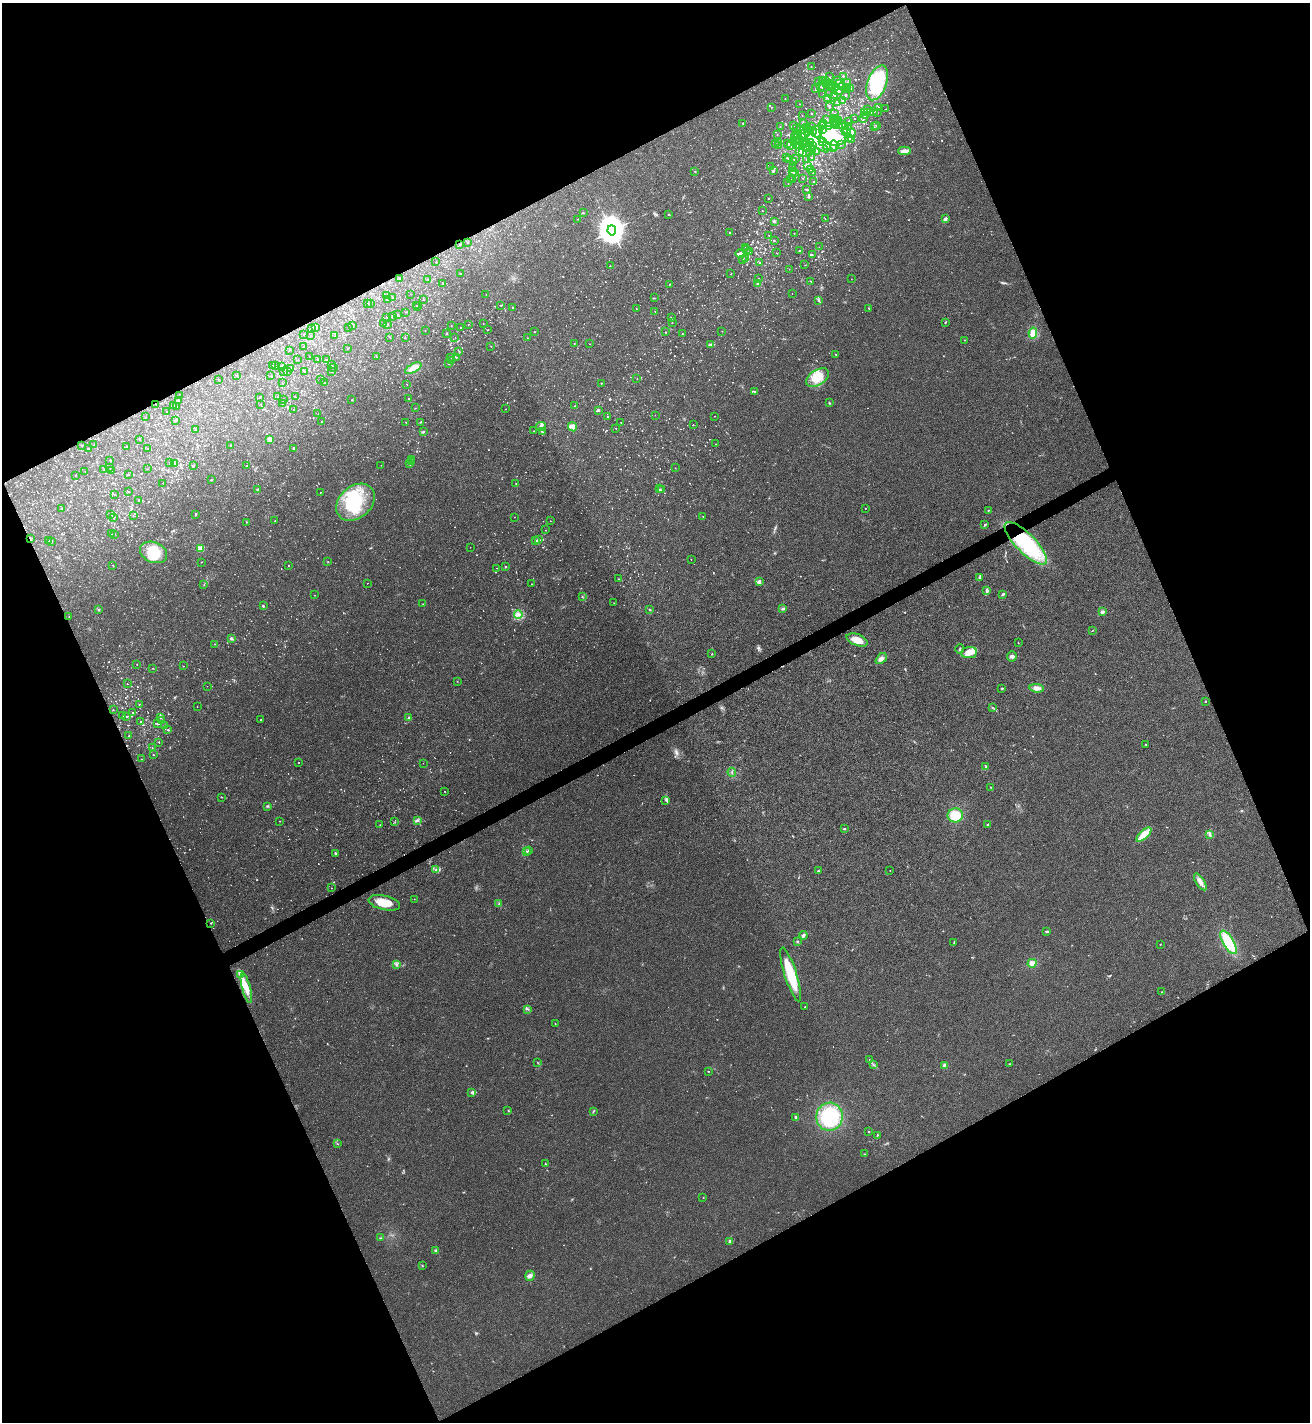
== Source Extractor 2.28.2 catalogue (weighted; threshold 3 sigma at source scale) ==
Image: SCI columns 155-5383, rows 3-5681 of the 5671 x 5681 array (HDU 1 of 3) = the unmasked area's bounding box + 8 px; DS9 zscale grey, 4 x 4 block average (1 PNG px = mean of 4 x 4 image px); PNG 1312 x 1424 px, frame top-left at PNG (2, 3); each listed source drawn as its Kron ellipse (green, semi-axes under 4 px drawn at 4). Shown black and unused: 45% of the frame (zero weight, under 3 of 4 exposures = <1% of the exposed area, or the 3 px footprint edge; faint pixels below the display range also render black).
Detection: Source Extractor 2.28.2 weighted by HDU 2 'WHT'. Background 0.0189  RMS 0.005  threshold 0.0226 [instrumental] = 3 sigma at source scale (4.5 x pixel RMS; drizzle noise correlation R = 1.50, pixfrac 1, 0.05/0.05 arcsec/px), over >= 5 px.
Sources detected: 1456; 26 too faint to see at this stretch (4 x 4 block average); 25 inside a brighter object's white glare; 14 cosmic-ray / hot-pixel residue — neither listed nor drawn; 78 coinciding with a brighter row at this scale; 56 inside a brighter listed object's ellipse — not listed separately; of the other 1257, all 500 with FLUX_AUTO >= 1.02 (the completeness limit of this list) listed and drawn (757 fainter detections not listed), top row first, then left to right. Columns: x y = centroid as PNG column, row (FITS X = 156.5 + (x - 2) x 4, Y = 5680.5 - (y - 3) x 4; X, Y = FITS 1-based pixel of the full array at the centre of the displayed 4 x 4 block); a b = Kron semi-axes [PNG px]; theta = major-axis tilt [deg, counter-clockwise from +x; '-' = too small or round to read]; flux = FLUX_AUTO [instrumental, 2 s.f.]
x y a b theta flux
811 67 2 2 - 1
843 76 2 2 - 3.2
830 77 2 2 - 1.2
826 80 3 2 - 4.2
837 80 2 2 - 1.3
823 81 2 2 - 6.7
819 82 2 2 - 1.4
840 83 3 2 - 18
847 83 2 2 - 5
877 83 18 9 70 190
827 84 3 3 - 4.6
829 85 2 2 - 1.6
832 85 2 2 - 5.5
821 86 2 2 - 1.3
842 86 4 3 - 15
832 87 2 2 - 3.2
835 87 2 2 - 1.6
847 87 2 2 - 1.3
850 88 3 2 - 3.6
816 89 2 2 - 5.2
848 89 2 2 - 4.2
838 91 3 2 - 3.5
830 94 2 2 - 1.3
823 95 2 2 - 1.8
845 95 2 2 - 3
835 96 2 2 - 4.2
828 98 3 2 - 2
834 98 3 2 - 1.8
785 99 2 2 - 1.7
843 101 3 2 - 8.2
838 102 2 2 - 2.9
799 104 2 2 - 1.3
771 107 2 2 - 1.4
830 107 2 2 - 3.1
879 108 2 2 - 5
886 109 2 2 - 2.2
868 110 2 2 - 2.4
865 112 3 3 - 4.6
870 112 2 2 - 12
874 112 2 2 - 1.1
877 112 2 2 - 1.8
811 113 2 2 - 1.6
835 113 2 2 - 2.7
802 115 2 2 - 1.1
866 116 3 2 - 3.8
854 118 2 2 - 1.1
826 119 2 2 - 2
835 119 2 2 - 4.2
864 119 3 2 - 1.8
839 120 3 2 - 6.2
836 122 4 2 - 4.4
849 122 2 2 - 3.5
742 123 2 2 - 2.5
803 123 2 2 - 1.6
824 123 2 2 - 1.7
823 125 2 2 - 2.7
843 125 2 2 - 1.9
877 125 2 2 - 1.5
780 126 2 2 - 1.4
793 126 2 2 - 1.6
828 126 4 2 - 4.7
837 126 2 2 - 2.5
840 126 2 2 - 1
846 126 2 2 - 1.5
811 127 2 2 - 1.1
848 127 2 2 - 1.3
874 127 2 2 - 1.1
797 128 2 2 - 2.4
807 128 2 2 - 3.7
801 129 2 2 - 4
804 130 2 2 - 3.9
822 130 3 2 - 2.1
811 131 2 2 - 2
846 131 4 3 - 20
813 132 3 2 - 4.1
817 132 6 2 85 14
808 133 4 2 - 8.6
851 133 5 4 - 20
797 134 2 2 - 1.7
777 135 2 2 - 1.1
803 135 5 3 - 12
795 136 2 2 - 2.2
834 136 13 9 -14 100
795 138 2 2 - 3.7
848 138 3 2 - 4.9
800 139 3 2 - 2.8
851 140 2 2 - 1.7
803 141 3 3 - 6
823 141 2 2 - 2.7
779 142 2 2 - 1.5
798 142 2 2 - 2.8
807 142 3 2 - 4.5
788 143 2 2 - 1.5
810 143 2 2 - 3.3
816 143 15 4 -39 27
775 144 2 2 - 1.2
779 145 2 2 - 2.4
800 145 2 2 - 2.3
805 145 2 2 - 55
827 145 2 2 - 1.1
834 145 5 2 - 5.5
841 145 2 2 - 1.5
790 146 2 2 - 2.3
796 146 2 2 - 3.5
812 146 4 2 - 5.5
807 148 3 2 - 4.9
833 148 2 2 - 2.4
812 149 2 2 - 2.2
800 151 2 2 - 22
817 151 2 2 - 1.4
905 151 6 3 2 16
802 152 3 2 - 3.6
809 153 2 2 - 2.6
787 158 2 2 - 3.4
795 158 2 2 - 1.1
811 158 2 2 - 2.5
789 160 2 2 - 4.5
807 160 2 2 - 2.7
793 161 2 2 - 2.1
807 165 4 2 - 5.7
770 167 2 2 - 1.6
793 169 2 2 - 1.9
810 169 2 2 - 3.9
695 171 2 2 - 4.9
773 171 2 2 - 3.1
792 171 2 2 - 8.7
813 172 2 2 - 1.1
794 173 2 2 - 1.1
803 178 2 2 - 2.3
792 179 2 2 - 1.5
790 180 2 2 - 1.5
814 181 2 2 - 2.8
788 182 2 2 - 1.1
807 190 2 2 - 1.5
809 196 2 2 - 2.2
769 198 2 2 - 3.2
762 211 2 2 - 1.5
583 212 2 2 - 1.2
668 214 2 2 - 5.8
578 219 2 2 - 1.7
825 219 2 2 - 1.2
945 219 4 2 - 4.2
774 221 2 2 - 21
612 230 5 4 - 5600
729 232 2 2 - 2.4
794 233 2 2 - 3
769 235 2 2 - 2.8
774 240 2 2 - 5.9
467 243 2 2 - 1.2
460 245 2 2 - 2.2
746 247 2 2 - 1.5
819 247 2 2 - 1.3
747 250 2 2 - 1.1
800 250 2 2 - 2
750 251 2 2 - 3
777 253 2 2 - 2
740 254 4 2 - 5.5
812 255 2 2 - 2.8
746 259 2 2 - 2.3
743 260 2 2 - 2.8
436 262 2 2 - 1.1
760 263 2 2 - 4.6
805 265 2 2 - 1.1
610 266 2 2 - 1.1
789 269 2 2 - 1.1
461 273 3 2 - 1.8
731 274 2 2 - 2.8
399 278 2 2 - 1.4
758 278 2 2 - 2.2
428 279 2 2 - 2.6
851 279 2 2 - 1.1
811 281 2 2 - 1.3
442 283 2 2 - 3.9
670 284 2 2 - 2
758 284 2 2 - 3.2
792 293 2 2 - 1.1
411 294 2 2 - 1.7
486 294 2 2 - 1.2
387 296 2 2 - 4.1
393 298 2 2 - 2.5
654 298 3 2 - 1.6
388 300 2 2 - 1.4
424 300 2 2 - 1.2
819 300 2 2 - 5.1
368 303 2 2 - 1.5
370 303 2 2 - 1.2
416 305 2 2 - 2.5
500 305 2 2 - 2.5
418 307 2 2 - 1.2
513 308 2 2 - 2.6
869 308 2 2 - 1.7
636 309 2 2 - 1.4
655 311 2 2 - 1.5
405 312 2 2 - 1.2
397 315 3 2 - 1.5
386 317 2 2 - 1.2
392 317 2 2 - 2.6
671 318 2 2 - 1.8
672 322 2 2 - 1.3
945 322 3 2 - 1.9
384 323 2 2 - 1.3
388 324 2 2 - 1.8
468 324 2 2 - 1.3
483 324 2 2 - 1.1
352 326 2 2 - 4.3
451 326 2 2 - 3.2
460 327 2 2 - 1.7
316 328 3 2 - 7.5
348 328 2 2 - 1.1
311 329 3 2 - 3.7
488 330 2 2 - 2.4
425 331 2 2 - 2.2
722 331 2 2 - 1.3
534 332 2 2 - 1.2
665 332 2 2 - 1.3
447 333 2 2 - 4.4
1033 333 5 4 - 28
304 334 2 2 - 3.8
682 334 2 2 - 6.8
311 336 2 2 - 2.3
335 336 2 2 - 2.1
389 337 2 2 - 1.1
455 337 2 2 - 1.1
405 338 2 2 - 1.6
528 338 2 2 - 1.9
964 340 2 2 - 1.7
574 343 2 2 - 3
590 344 2 2 - 1.3
711 345 3 2 - 3.1
304 346 2 2 - 1.3
491 346 2 2 - 1.2
347 348 2 2 - 3
289 350 2 2 - 1.7
459 351 2 2 - 1.1
836 354 2 2 - 1
309 357 2 2 - 1.3
377 357 2 2 - 1.2
451 357 2 2 - 1.9
456 357 2 2 - 1.4
298 360 2 2 - 1.2
317 360 2 2 - 1.6
326 360 2 2 - 3.6
452 361 2 2 - 1.8
331 364 2 2 - 2.9
448 364 2 2 - 5.1
276 365 3 2 - 1.2
272 366 2 2 - 1.2
282 366 2 2 - 3.2
333 367 2 2 - 3
291 368 2 2 - 3.2
413 368 9 4 30 26
283 371 2 2 - 1.3
287 371 2 2 - 1.5
305 371 2 2 - 3.1
331 371 2 2 - 1.3
237 375 2 2 - 2.1
271 376 2 2 - 1.2
817 378 13 7 31 50
218 379 2 2 - 3.9
321 379 2 2 - 1.1
637 379 2 2 - 1
282 383 2 2 - 1.1
325 383 2 2 - 1.6
601 383 2 2 - 3
407 384 2 2 - 1.5
755 392 4 2 - 2.6
179 396 2 2 - 1.5
259 397 2 2 - 1.2
277 397 2 2 - 1.1
295 397 2 2 - 1.3
409 399 2 2 - 1.9
284 400 3 2 - 1.3
352 400 2 2 - 5.8
178 401 2 2 - 1.5
829 403 3 2 - 2.2
155 404 2 2 - 1.6
260 404 2 2 - 1.8
282 404 2 2 - 1.1
174 405 2 2 - 1.3
176 406 2 2 - 1.7
575 406 2 2 - 1.8
415 408 2 2 - 1.1
294 409 2 2 - 1.9
505 409 2 2 - 1.4
598 410 2 2 - 18
167 412 2 2 - 1.1
318 414 2 2 - 1.9
655 415 2 2 - 1
608 416 2 2 - 3.2
714 416 2 2 - 2
145 417 2 2 - 1.5
175 420 3 2 - 1.9
321 422 2 2 - 2.1
406 422 2 2 - 1.2
420 422 2 2 - 3
621 422 2 2 - 1.4
693 425 2 2 - 1.5
541 426 5 3 - 7.3
572 427 5 4 - 10
616 428 2 2 - 3
195 429 2 2 - 1.7
424 431 2 2 - 1.1
534 431 2 2 - 1.7
542 432 2 2 - 1.5
270 439 2 2 - 52
140 440 2 2 - 1.2
94 444 2 2 - 1.4
715 444 2 2 - 1.7
231 445 2 2 - 1.9
82 446 2 2 - 3.3
127 446 2 2 - 3.3
88 448 2 2 - 4.4
148 448 2 2 - 1.2
293 448 2 2 - 2.9
110 460 2 2 - 1.7
412 460 2 2 - 1.2
170 462 3 2 - 1.8
411 462 2 2 - 2.1
174 464 2 2 - 12
410 464 3 2 - 3.7
194 465 2 2 - 1.8
381 465 2 2 - 1
246 466 2 2 - 1.2
110 467 2 2 - 1.1
675 468 2 2 - 1.2
147 469 2 2 - 1.3
104 470 2 2 - 2.1
112 470 2 2 - 1.5
85 471 2 2 - 1.2
128 474 2 2 - 2.3
75 475 2 2 - 1.4
211 480 2 2 - 6
163 483 2 2 - 1.2
516 484 2 2 - 1.1
660 489 2 2 - 4.9
258 490 3 2 - 4.6
662 490 2 2 - 6.9
129 492 2 2 - 2.3
320 492 2 2 - 1.7
115 494 2 2 - 3.1
138 501 2 2 - 3
355 502 21 16 40 150
62 508 2 2 - 2.4
865 508 2 2 - 1.4
988 510 2 2 - 1.8
111 514 2 2 - 2.3
196 514 2 2 - 1.8
133 516 2 2 - 1.4
703 516 2 2 - 1.1
514 517 2 2 - 1.2
114 518 2 2 - 2
275 521 2 2 - 1.2
550 521 2 2 - 1.6
246 522 2 2 - 1.5
985 525 4 2 - 3.1
546 530 2 2 - 1.3
111 534 2 2 - 3.3
115 534 2 2 - 1.6
30 539 2 2 - 28
538 539 2 2 - 2
49 540 3 2 - 2.6
536 541 2 2 - 13
51 542 2 2 - 1.8
1026 543 28 9 -45 250
470 547 2 2 - 1.6
200 549 2 2 - 120
154 552 14 10 -23 76
691 559 2 2 - 2.1
328 561 2 2 - 1.2
201 562 2 2 - 1.2
113 565 2 2 - 1.9
289 566 2 2 - 2.5
505 567 2 2 - 4.5
496 568 2 2 - 1.1
979 577 3 2 - 2.2
619 579 2 2 - 1.3
759 582 2 2 - 28
367 583 2 2 - 1.6
531 584 2 2 - 2.5
204 585 2 2 - 1.5
987 591 4 4 - 5.7
1003 594 3 2 - 4.6
315 595 2 2 - 1.3
582 597 3 2 - 1.5
614 603 2 2 - 1.7
423 604 2 2 - 1.1
263 606 2 2 - 7.5
98 609 2 2 - 2.5
649 609 3 2 - 1.7
783 609 4 3 - 4.6
1102 612 2 2 - 52
518 614 4 3 - 7.8
69 617 2 2 - 1.6
1092 631 2 2 - 1.2
231 638 3 2 - 4
857 640 11 5 -22 36
1018 642 2 2 - 1.6
214 644 2 2 - 1.2
960 649 4 2 - 2.7
969 652 8 5 6 32
712 654 2 2 - 1.8
1012 656 5 5 - 8.3
881 659 6 4 42 12
137 664 2 2 - 1.2
183 666 2 2 - 1.6
153 668 2 2 - 1.1
457 681 2 2 - 2.5
127 684 2 2 - 2.1
207 686 2 2 - 1
1002 688 3 2 - 3.1
1037 688 7 4 -7 14
1205 701 2 2 - 8.1
139 704 2 2 - 2.5
197 706 2 2 - 1.4
993 708 3 2 - 2.7
113 710 2 2 - 1.3
133 713 2 2 - 2.2
123 715 2 2 - 1.7
127 716 2 2 - 1.3
160 717 2 2 - 3.8
409 718 2 2 - 2.3
162 720 2 2 - 3.2
261 720 2 2 - 2
140 722 2 2 - 2.3
157 723 2 2 - 3
165 725 2 2 - 3.4
168 730 2 2 - 5.2
129 736 2 2 - 3.8
159 742 2 2 - 5.5
1146 744 2 2 - 1.2
152 747 2 2 - 1.3
153 755 2 2 - 3.7
142 759 2 2 - 1.4
299 763 2 2 - 1.7
423 763 2 2 - 1.1
986 766 3 2 - 2.4
732 772 4 2 - 2.8
990 787 2 2 - 1.5
445 791 2 2 - 1.4
221 797 2 2 - 1.3
666 800 2 2 - 1.6
267 806 3 2 - 3.2
955 815 7 7 - 57
417 820 4 2 - 3.9
279 821 2 2 - 1.3
395 822 2 2 - 1.4
380 825 2 2 - 1.4
988 825 2 2 - 13
844 829 2 2 - 3.1
1144 835 9 4 42 59
1210 835 3 2 - 3.6
528 850 2 2 - 1.3
527 851 2 2 - 1.2
335 854 3 2 - 2.7
436 870 2 2 - 1.2
890 870 2 2 - 2.4
819 871 3 2 - 2.6
1200 882 10 4 -57 16
331 888 2 2 - 1.9
414 899 2 2 - 1.4
384 903 16 7 -13 55
499 904 2 2 - 1.5
211 923 2 2 - 2.7
1047 931 3 2 - 5.3
803 935 4 3 - 5.3
797 942 3 2 - 3.1
1228 942 13 5 -59 110
954 943 3 2 - 1.8
1160 944 2 2 - 1.2
1032 963 4 4 - 13
396 964 3 2 - 3.4
241 974 4 2 - 4.5
791 974 28 6 -72 120
246 988 16 4 -76 28
1162 992 2 2 - 4.3
805 1007 2 2 - 1.9
528 1009 2 2 - 3
555 1024 2 2 - 1.5
869 1060 2 2 - 1.1
537 1062 2 2 - 1.1
873 1064 4 2 - 2.6
1010 1064 3 2 - 1.7
945 1065 2 2 - 70
708 1071 2 2 - 1.6
472 1092 3 2 - 3.7
508 1110 2 2 - 1.3
593 1111 2 2 - 1.8
796 1117 2 2 - 12
829 1117 14 13 - 180
868 1131 2 2 - 3
877 1135 4 2 - 2.4
337 1144 3 2 - 1.7
865 1154 2 2 - 1.3
545 1164 2 2 - 1.9
703 1198 2 2 - 1.1
380 1238 3 2 - 2.2
730 1241 2 2 - 23
435 1251 2 2 - 7
422 1266 2 2 - 1.6
530 1276 5 4 - 8.7
Overlapping masked pixels (flux is a lower limit): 3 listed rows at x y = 155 404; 30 539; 1026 543
Diffuse or blended objects may show on this block-average render without a row.